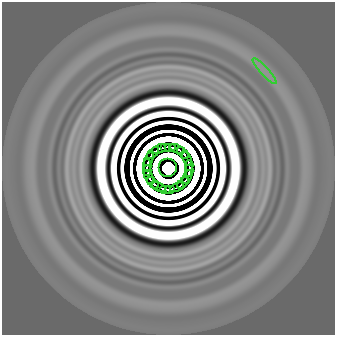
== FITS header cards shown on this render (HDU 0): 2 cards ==
NAXIS1  =                  333
NAXIS2  =                  333

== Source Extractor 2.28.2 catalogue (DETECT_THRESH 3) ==
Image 333 x 333 px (HDU 0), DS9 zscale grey, 1 PNG px = 1 image px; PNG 337 x 337 px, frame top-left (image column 1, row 333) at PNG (2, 2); each listed source drawn as its Kron ellipse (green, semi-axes under 4 px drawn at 4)
Background 3.82e-06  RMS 2.4e-06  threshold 7.35e-06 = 3 sigma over >= 5 px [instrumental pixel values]
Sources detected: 22; all 22 listed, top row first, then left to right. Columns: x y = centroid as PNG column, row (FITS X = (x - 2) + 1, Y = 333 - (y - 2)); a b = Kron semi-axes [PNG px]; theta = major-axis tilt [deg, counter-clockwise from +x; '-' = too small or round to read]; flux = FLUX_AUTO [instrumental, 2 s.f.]
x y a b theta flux
265 71 17 4 -48 0.0013
165 147 5 2 - 0.0022
171 147 6 2 0 0.0015
159 149 7 2 23 0.0032
177 149 7 2 -25 0.0032
153 153 7 2 43 0.0025
183 153 7 2 -45 0.0016
149 159 7 2 65 0.0032
187 159 7 2 -65 0.0032
147 165 6 2 90 0.0015
189 165 5 2 - 0.0022
168 168 9 9 - 37
147 171 5 2 - 0.0022
189 171 6 2 90 0.0015
149 177 7 2 -65 0.0033
187 177 7 2 65 0.0032
153 183 7 2 -45 0.0017
183 183 7 2 45 0.0016
159 187 7 2 -25 0.0032
177 187 7 2 25 0.0032
165 189 6 2 0 0.0015
171 189 5 2 - 0.0022